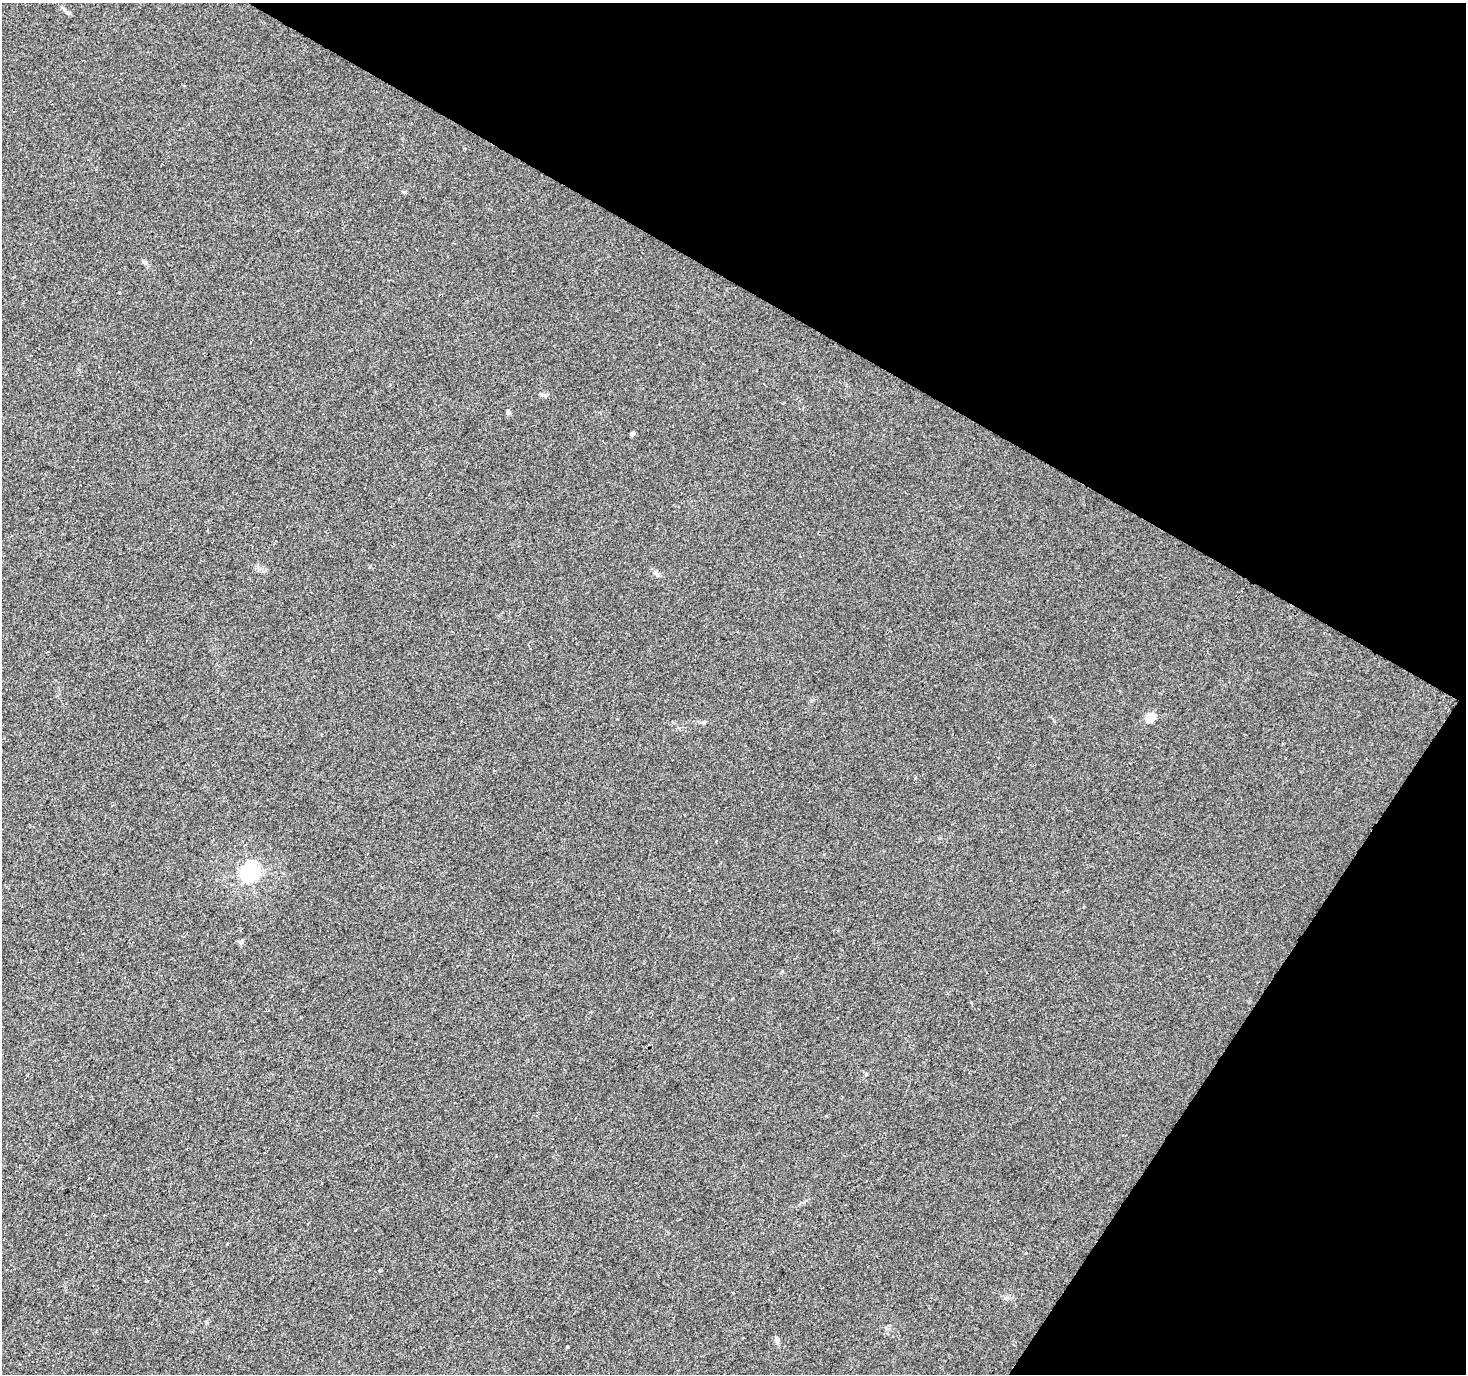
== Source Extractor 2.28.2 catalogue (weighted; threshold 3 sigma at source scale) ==
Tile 8 of 4 x 4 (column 4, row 2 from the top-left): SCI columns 4396-5859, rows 3001-4372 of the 5859 x 5934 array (HDU 1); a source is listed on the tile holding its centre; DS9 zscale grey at full resolution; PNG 1468 x 1376 px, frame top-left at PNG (2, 3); no overlay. Shown black and unused: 29% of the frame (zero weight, under 2 of 3 exposures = <1% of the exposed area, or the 3 px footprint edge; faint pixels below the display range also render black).
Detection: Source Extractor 2.28.2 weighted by HDU 2 'WHT'; one run over the whole footprint, this tile lists its part. Background 0.00727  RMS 0.0046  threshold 0.0209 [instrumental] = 3 sigma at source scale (4.5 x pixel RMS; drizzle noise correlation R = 1.50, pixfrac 1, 0.0396/0.0396 arcsec/px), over >= 5 px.
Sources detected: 15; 1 cosmic-ray / hot-pixel residue — not listed; the other 14 listed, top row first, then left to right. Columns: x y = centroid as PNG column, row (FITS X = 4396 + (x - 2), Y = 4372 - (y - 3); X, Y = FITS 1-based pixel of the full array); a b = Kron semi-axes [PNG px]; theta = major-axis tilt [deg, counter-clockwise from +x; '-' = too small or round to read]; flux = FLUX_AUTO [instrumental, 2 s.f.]
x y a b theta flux
404 192 5 4 - 0.6
119 293 3 3 - 0.78
545 395 9 5 9 1.1
508 412 7 5 -81 0.94
632 434 4 4 - 1.5
1150 717 6 5 - 21
704 722 7 4 0 0.74
249 872 7 6 - 160
241 942 6 5 - 1.1
971 1003 3 3 - 1.1
380 1270 5 3 - 0.39
147 1280 3 2 - 0.74
777 1340 8 6 -68 1
568 1347 3 3 - 0.78
Unlisted compact peaks at least as high as the median listed source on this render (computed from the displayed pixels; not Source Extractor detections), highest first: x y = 657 575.